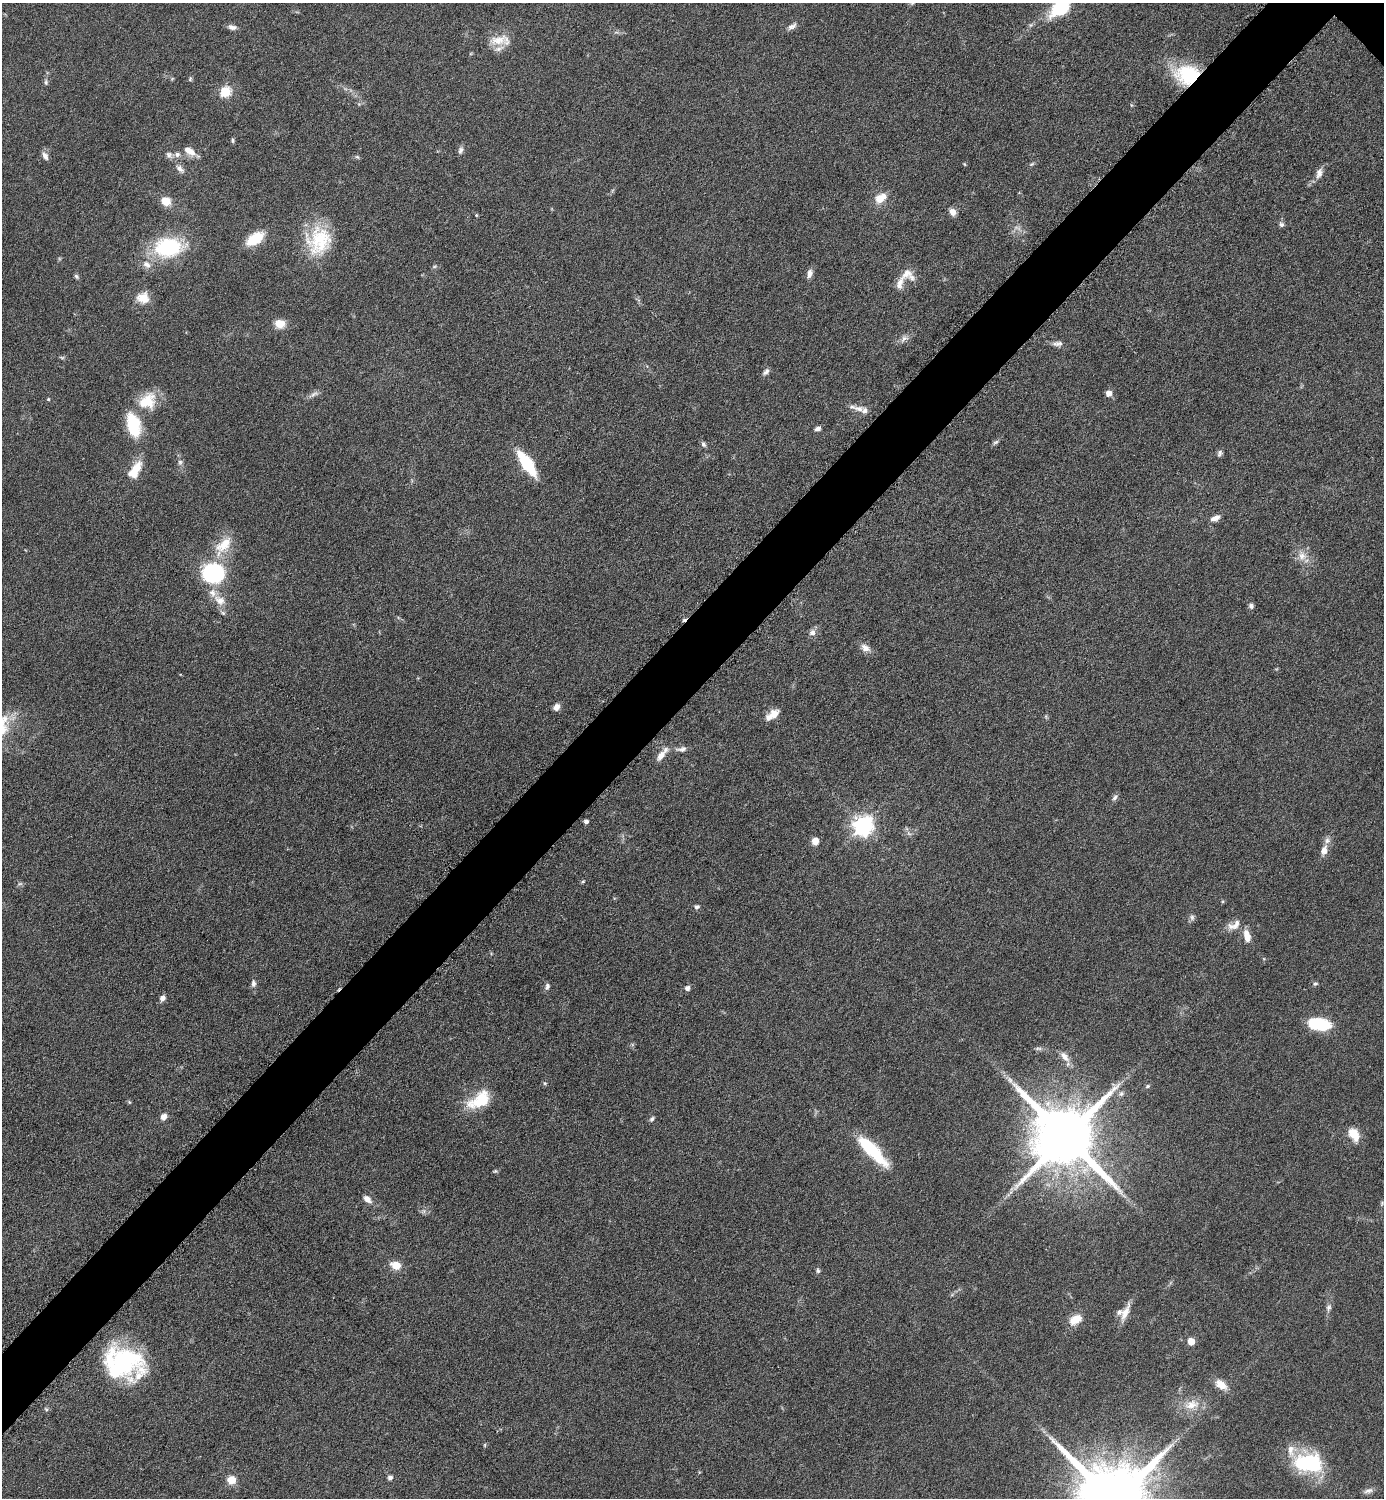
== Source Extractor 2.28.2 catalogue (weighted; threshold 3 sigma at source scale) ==
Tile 7 of 4 x 4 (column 3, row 2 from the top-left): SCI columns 3072-4453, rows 3000-4495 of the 6003 x 6003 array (HDU 1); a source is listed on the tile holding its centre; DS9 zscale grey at full resolution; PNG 1386 x 1500 px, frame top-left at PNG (2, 3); no overlay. Shown black and unused: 5% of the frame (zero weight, under 6 of 12 exposures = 1% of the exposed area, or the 3 px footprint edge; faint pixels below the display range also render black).
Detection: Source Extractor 2.28.2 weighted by HDU 2 'WHT'; one run over the whole footprint, this tile lists its part. Background 0.0872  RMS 0.0039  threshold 0.016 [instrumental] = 3 sigma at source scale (4.09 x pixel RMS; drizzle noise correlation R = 1.36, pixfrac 0.8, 0.05/0.05 arcsec/px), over >= 5 px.
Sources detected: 128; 4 inside a brighter object's white glare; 1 cosmic-ray / hot-pixel residue — not listed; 10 inside a brighter listed object's ellipse — not listed separately; the other 113 listed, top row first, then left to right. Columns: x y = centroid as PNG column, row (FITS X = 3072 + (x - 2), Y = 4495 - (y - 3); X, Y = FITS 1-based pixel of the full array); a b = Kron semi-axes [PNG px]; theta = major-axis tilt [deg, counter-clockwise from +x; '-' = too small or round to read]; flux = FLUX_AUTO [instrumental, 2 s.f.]
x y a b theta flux
912 3 6 4 20 0.6
1062 7 19 14 55 19
792 26 14 7 31 1.6
232 27 11 6 -11 1.5
498 40 27 13 9 6.3
1187 75 29 22 -5 22
190 79 6 5 - 0.54
46 82 8 5 82 0.78
225 92 6 5 - 27
233 140 8 4 -90 0.53
461 150 9 6 63 1.2
189 151 16 8 -31 3.2
169 155 9 8 - 1.3
177 155 8 7 - 1.5
45 156 11 6 -63 1.7
357 157 6 4 -29 0.57
964 164 5 3 - 0.33
1032 164 8 3 45 0.53
180 169 12 6 -41 1.6
1319 173 14 8 74 2.2
880 198 16 10 30 5
166 201 11 9 -20 4.5
953 212 8 7 - 2.3
476 215 5 4 - 0.35
1281 224 7 6 - 1
255 239 21 11 33 9.5
319 241 36 31 69 20
168 247 28 18 6 31
146 264 11 8 -36 2.4
434 267 6 4 19 0.52
809 274 10 6 75 2
906 274 24 14 -35 4.7
76 276 7 5 -46 0.68
143 298 16 14 -16 4.9
280 324 9 7 -4 6
904 339 12 7 38 1.8
1057 344 14 6 1 1.6
62 358 6 4 0 0.54
766 372 10 6 46 1.2
1109 393 5 5 - 3.3
314 394 13 5 18 1.4
48 399 4 4 - 0.36
147 401 24 19 40 10
859 409 16 8 -16 2.8
133 425 29 15 -75 16
818 428 7 5 20 1.3
996 442 9 4 27 0.75
703 444 7 6 - 0.89
1220 453 9 6 72 0.98
180 462 7 6 - 1
527 463 21 9 -55 23
136 468 19 12 66 6.2
1215 518 11 6 21 2.1
223 545 31 15 47 9.6
1302 556 13 10 -72 3.4
213 573 17 15 -1 48
220 600 16 11 -29 4.2
1251 606 7 6 - 0.98
223 613 7 4 -45 0.71
812 633 9 8 - 1.8
865 648 14 9 -30 2.4
556 707 8 6 50 2.1
775 714 13 10 41 3.6
682 749 16 7 9 1.9
661 755 16 7 49 3.2
1115 797 10 6 51 1.1
586 822 4 4 - 1.3
863 826 7 7 - 200
909 833 9 3 -45 0.8
815 841 7 6 - 3.4
1324 850 12 8 79 2.7
583 881 5 3 - 0.41
697 907 6 5 - 0.97
1192 917 8 6 -75 0.98
1236 924 17 8 54 2.5
1247 936 16 8 -78 3.7
253 983 10 6 -88 1.4
1315 984 6 5 - 0.64
547 986 10 6 74 1
687 988 6 6 - 1.3
162 998 7 6 - 1.5
1319 1024 23 12 -11 15
1038 1048 10 4 0 0.88
1065 1057 16 8 -53 2.9
1010 1080 10 7 -62 1.6
545 1083 5 3 - 0.41
1147 1086 6 4 22 0.56
1121 1094 7 6 - 0.88
480 1100 31 17 31 13
129 1102 5 4 - 0.44
163 1117 7 6 - 2.2
652 1119 7 5 45 0.78
1354 1134 15 10 -59 5.8
1066 1137 18 16 -41 3800
872 1150 42 11 -46 21
495 1171 5 5 - 0.5
367 1199 11 7 -41 2.3
396 1265 10 7 -21 5.3
818 1271 7 5 -76 0.72
1329 1307 9 6 65 1.3
1125 1313 26 8 66 4.1
1075 1319 16 10 29 5
1191 1341 5 5 - 7.1
123 1361 51 30 -31 44
1221 1385 17 10 -33 4.1
1192 1405 23 13 15 6.5
46 1409 6 4 -45 0.53
485 1445 5 3 - 0.37
1310 1466 41 20 -37 22
390 1477 6 5 - 1.3
231 1480 8 8 - 4.9
1119 1483 21 13 20 140
1368 1491 13 6 17 1.5
Overlapping masked pixels (flux is a lower limit): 1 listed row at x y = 1187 75
Isophote crosses this tile's border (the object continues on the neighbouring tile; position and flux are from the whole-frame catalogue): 2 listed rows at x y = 912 3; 1062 7